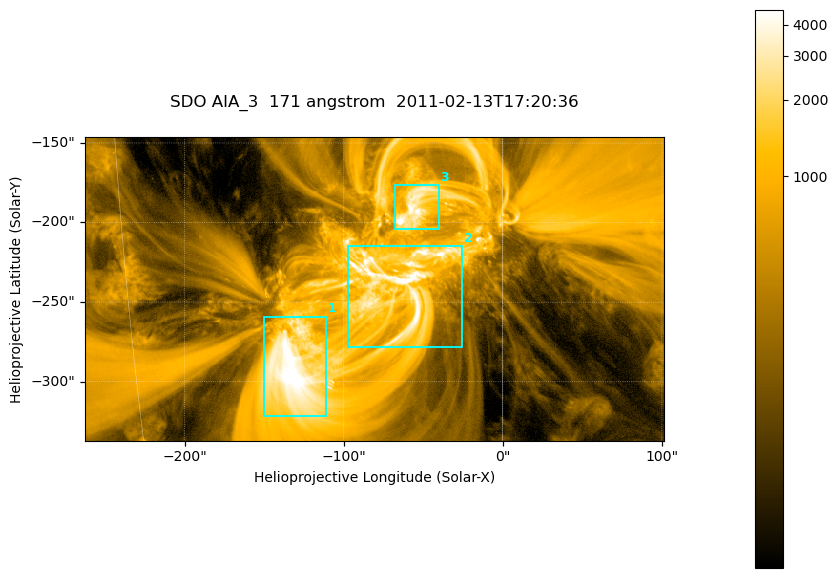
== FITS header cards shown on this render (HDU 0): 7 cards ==
TELESCOP= 'SDO     '           /
INSTRUME= 'AIA_3   '           /
WAVELNTH=                  171 /
WAVEUNIT= 'angstrom'           /
DATE-OBS= '2011-02-13T17:20:36.34' /
CTYPE1  = 'HPLN-TAN'           /
CTYPE2  = 'HPLT-TAN'           /

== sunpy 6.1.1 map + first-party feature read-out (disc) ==
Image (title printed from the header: SDO AIA_3  171 angstrom  2011-02-13T17:20:36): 607 x 318 px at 0.599 arcsec/px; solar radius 972 arcsec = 1622 px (partial field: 2.3% of the solar disc is inside the frame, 100% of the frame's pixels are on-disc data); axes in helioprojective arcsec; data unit not stated in the header (colour bar unlabelled)
Pointing: header CRPIX1/2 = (2056.06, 2043.72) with CRVAL1/2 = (0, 0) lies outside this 607 x 318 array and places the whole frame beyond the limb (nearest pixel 1.39 R_sun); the SolarSoft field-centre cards XCEN/YCEN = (-80.43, -241.8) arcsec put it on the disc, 1315 arcsec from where CRPIX/CRVAL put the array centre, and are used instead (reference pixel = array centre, CRVAL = XCEN/YCEN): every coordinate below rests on XCEN/YCEN
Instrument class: DISC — disc imager (sunpy class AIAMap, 171 A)
Bright regions (active regions / flare kernels): reference = the on-disc median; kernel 5 px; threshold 5 sigma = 1787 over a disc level ~352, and >= 1.15x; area >= 193 px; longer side >= 4 px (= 2.4 arcsec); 3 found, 3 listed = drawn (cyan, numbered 1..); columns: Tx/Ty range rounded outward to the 2 arcsec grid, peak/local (2 s.f.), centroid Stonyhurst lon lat
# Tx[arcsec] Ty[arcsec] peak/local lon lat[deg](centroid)
1 -150..-110 -322..-258 18 -9 -24
2 -98..-24 -280..-214 16 -4 -21
3 -68..-40 -204..-176 15 -3 -18